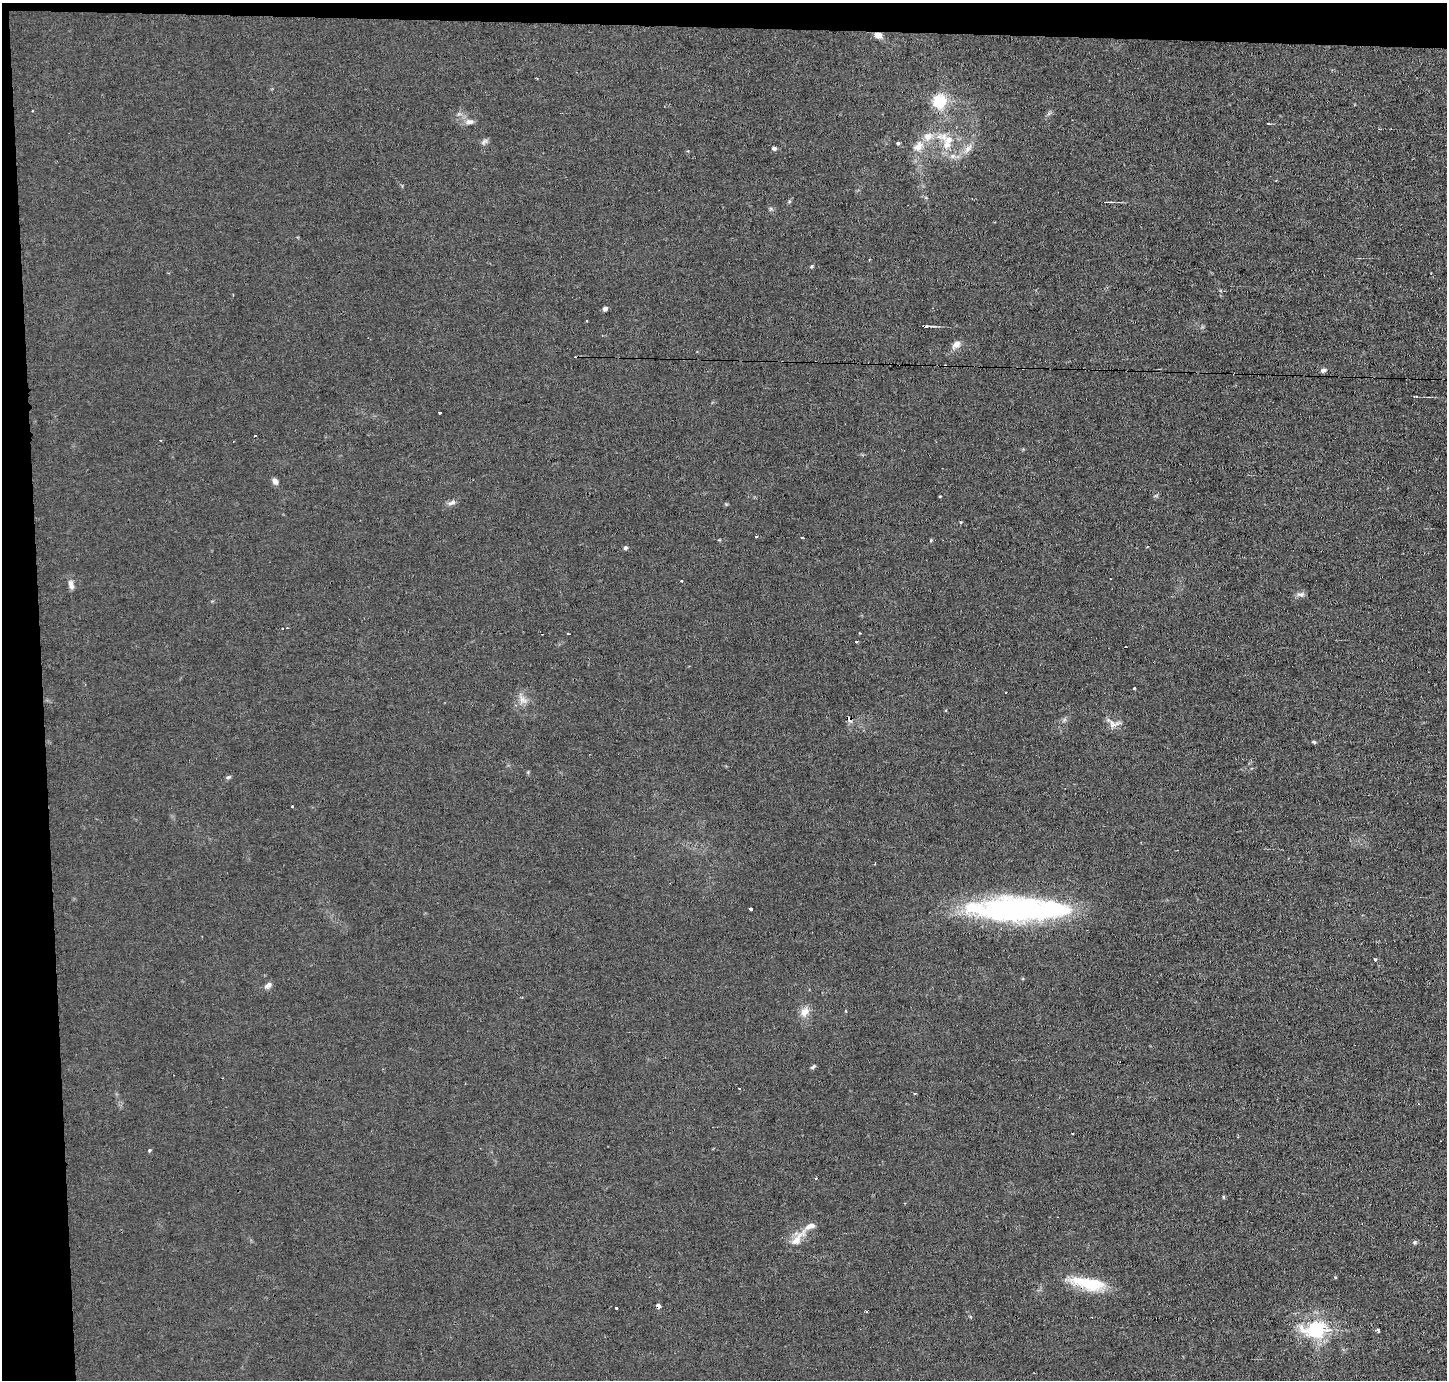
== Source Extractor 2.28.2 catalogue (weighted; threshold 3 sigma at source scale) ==
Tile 1 of 3 x 3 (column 1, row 1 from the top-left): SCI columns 1-1445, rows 2839-4216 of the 4334 x 4301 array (HDU 1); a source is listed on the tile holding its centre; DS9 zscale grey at full resolution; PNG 1449 x 1382 px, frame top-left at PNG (2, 3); no overlay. Shown black and unused: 5% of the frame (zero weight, under 2 of 3 exposures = <1% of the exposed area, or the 3 px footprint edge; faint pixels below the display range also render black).
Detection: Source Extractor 2.28.2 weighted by HDU 2 'WHT'; one run over the whole footprint, this tile lists its part. Background 0.0437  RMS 0.0066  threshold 0.0296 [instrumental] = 3 sigma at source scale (4.5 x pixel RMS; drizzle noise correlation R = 1.50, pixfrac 1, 0.05/0.05 arcsec/px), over >= 5 px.
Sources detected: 66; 1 too faint to see at this stretch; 8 cosmic-ray / hot-pixel residue — not listed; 4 inside a brighter listed object's ellipse — not listed separately; the other 53 listed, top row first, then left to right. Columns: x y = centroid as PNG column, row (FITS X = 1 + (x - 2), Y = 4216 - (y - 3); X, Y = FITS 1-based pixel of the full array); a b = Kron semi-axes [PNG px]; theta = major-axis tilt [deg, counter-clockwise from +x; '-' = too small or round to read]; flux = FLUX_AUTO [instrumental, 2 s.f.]
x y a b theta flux
878 35 8 6 -19 3.9
537 78 4 2 - 0.49
939 101 6 6 - 120
469 122 11 6 6 2.7
948 140 35 12 -23 17
898 143 5 4 - 0.94
918 146 16 11 46 7.2
774 148 6 5 - 1.3
953 156 8 6 21 2.3
1109 202 15 2 -1 1.4
812 266 5 4 - 0.83
605 309 4 4 - 2.6
956 345 13 9 41 3.8
1023 368 3 3 - 1.2
1323 370 6 5 - 2.1
440 412 3 2 - 1.1
255 436 2 2 - 0.71
275 481 8 6 -61 2.9
940 496 4 2 - 0.43
452 502 12 6 30 2.5
756 536 3 2 - 1
625 548 4 4 - 1.5
681 581 3 2 - 1.1
71 585 13 7 -75 3.1
1300 594 12 5 1 2.1
568 634 3 2 - 1
1134 688 3 3 - 0.95
523 700 12 10 -40 4.6
946 710 4 3 - 0.66
850 719 8 4 -72 1.8
1112 724 12 6 -83 3.2
1314 742 6 4 -44 0.8
228 777 7 4 26 1.1
292 806 3 3 - 1.8
875 863 4 2 - 0.78
751 909 3 3 - 2.5
1019 909 106 24 -1 170
1375 959 3 3 - 0.92
268 985 11 7 43 2.4
805 1012 13 10 55 5.5
813 1067 7 4 38 1.1
915 1093 3 2 - 0.84
149 1150 5 4 - 0.7
1223 1197 5 3 - 0.69
798 1239 30 9 50 8.4
1415 1242 6 5 - 1.2
1335 1277 3 3 - 0.94
1088 1283 44 14 -11 25
658 1306 4 4 - 2.9
616 1308 3 3 - 2.6
866 1312 3 2 - 1.3
1316 1329 8 6 4 190
1378 1330 3 3 - 13
Overlapping masked pixels (flux is a lower limit): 5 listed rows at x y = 878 35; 1023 368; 850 719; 1088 1283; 658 1306